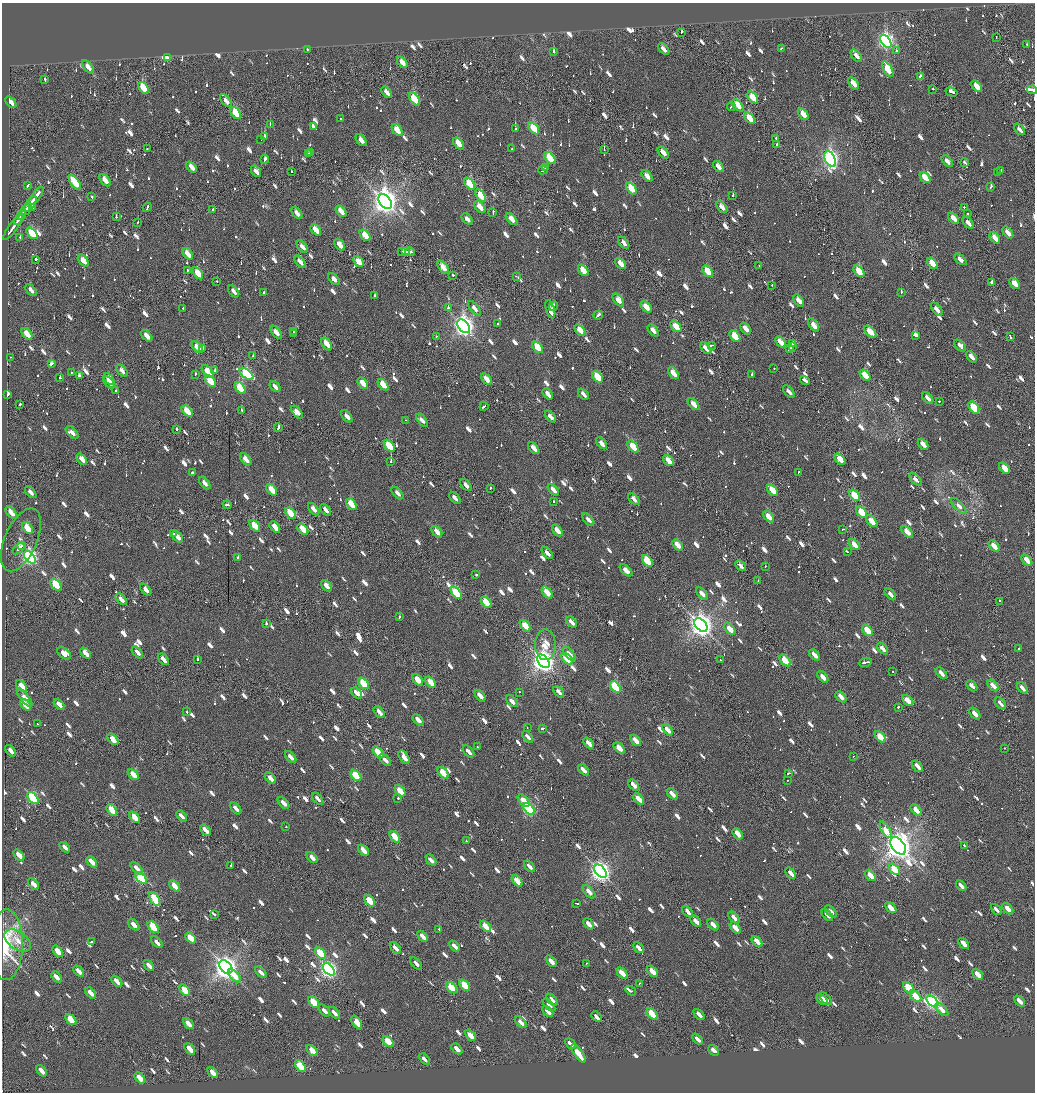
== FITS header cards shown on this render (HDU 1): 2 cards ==
NAXIS1  =                 2065
NAXIS2  =                 2180

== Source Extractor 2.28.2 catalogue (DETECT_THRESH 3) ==
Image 2065 x 2180 px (HDU 1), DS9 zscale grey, zoomed out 1/2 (1 PNG px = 2 x 2 image px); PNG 1037 x 1094 px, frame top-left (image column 1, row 2179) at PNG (2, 3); each listed source drawn as its Kron ellipse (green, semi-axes under 4 px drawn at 4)
Background -0.0137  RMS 0.29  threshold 0.881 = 3 sigma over >= 5 px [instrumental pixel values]
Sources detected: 1771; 44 cannot appear on this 1/2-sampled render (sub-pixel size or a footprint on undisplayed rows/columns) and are neither listed nor drawn; of the other 1727, the 500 brightest by FLUX_AUTO listed and drawn (1227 fainter detections omitted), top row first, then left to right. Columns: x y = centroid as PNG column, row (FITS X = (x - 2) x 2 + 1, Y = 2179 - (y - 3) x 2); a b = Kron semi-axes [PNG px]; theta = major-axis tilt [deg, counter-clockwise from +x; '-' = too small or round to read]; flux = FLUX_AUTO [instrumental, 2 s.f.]
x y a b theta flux
681 32 3 2 - 520
996 37 3 2 - 410
886 41 7 4 -51 19000
1027 44 3 2 - 530
782 48 3 2 - 540
307 49 2 2 - 400
664 49 7 3 -48 550
896 51 2 2 - 560
554 52 3 2 - 510
856 56 7 3 -49 410
167 57 4 3 - 1200
402 62 6 3 -51 880
88 67 8 3 -50 680
888 69 8 3 -60 2300
920 77 3 2 - 1100
45 80 4 2 - 860
853 83 7 3 -52 860
977 86 6 3 -49 1200
143 88 7 3 -53 2500
933 89 2 2 - 450
1032 90 5 2 - 990
387 92 7 3 -51 770
951 92 6 2 -27 1100
753 97 7 3 -52 2200
414 99 7 4 -53 3500
226 101 7 3 -50 560
11 102 7 3 -50 590
738 105 7 3 -45 1500
731 107 4 2 - 650
235 113 7 3 -54 2400
803 114 7 3 -52 1300
341 118 2 2 - 880
749 118 6 3 -52 2000
270 124 2 2 - 460
313 126 3 2 - 750
515 128 2 2 - 410
534 128 7 3 -52 2700
1020 129 7 3 -50 410
397 130 7 3 -52 1400
264 137 4 2 - 570
776 138 2 1 - 530
261 140 2 2 - 1400
361 140 7 3 -51 590
458 143 7 3 -52 1600
777 145 2 2 - 410
147 148 2 2 - 410
512 149 2 1 - 570
604 150 3 2 - 910
663 152 7 3 -51 770
311 153 3 2 - 420
308 154 2 2 - 630
550 158 7 3 -51 3400
265 159 4 2 - 610
830 159 8 5 -61 23000
947 161 7 3 -48 540
965 163 4 2 - 570
718 166 6 3 -50 730
191 167 6 3 -49 770
546 168 2 2 - 410
543 170 5 1 - 1100
256 171 6 3 -51 590
1001 171 4 2 - 1200
291 172 2 1 - 520
998 173 2 1 - 480
647 176 7 3 -50 570
925 177 6 3 -49 1500
105 180 7 3 -51 980
75 183 8 3 -53 3100
470 184 7 3 -52 3300
28 185 3 2 - 700
991 187 3 2 - 420
631 188 7 3 -52 2200
36 195 11 2 54 3300
481 195 7 4 -54 2200
733 195 2 2 - 630
92 197 2 2 - 880
385 202 8 5 -53 75000
30 204 9 2 54 3300
147 207 5 2 - 560
480 207 7 3 -50 1200
722 207 7 3 -48 610
964 207 2 2 - 640
33 208 3 2 - 1000
26 209 6 2 55 3000
213 210 3 2 - 730
341 211 6 3 -50 980
493 212 4 2 - 650
297 213 7 3 -49 540
967 213 2 1 - 400
22 215 5 2 - 3300
116 217 2 2 - 500
954 218 7 3 -49 810
467 219 7 3 -47 450
511 219 7 3 -48 860
19 220 6 2 54 2700
138 222 2 1 - 640
968 223 7 3 -49 660
13 227 15 2 54 5400
316 230 6 3 -48 1100
32 233 7 3 -50 2700
1008 233 7 3 -52 720
365 235 7 3 -51 1600
20 237 2 2 - 920
995 238 6 3 -49 920
624 243 7 3 -50 410
339 245 6 3 -50 950
302 247 7 3 -48 510
402 252 3 2 - 500
406 252 3 2 - 520
410 252 5 2 - 660
188 254 7 3 -50 1400
36 259 2 2 - 720
960 259 7 3 -41 590
83 261 7 3 -48 1000
358 261 6 3 -48 1400
300 262 7 3 -49 510
621 263 6 3 -47 850
932 263 6 3 -50 1800
759 266 2 2 - 720
443 267 7 3 -51 1200
583 270 6 3 -50 1700
187 271 3 2 - 530
708 271 7 3 -52 2400
859 271 7 3 -51 2300
198 273 7 3 -53 1800
453 275 2 2 - 690
516 276 2 1 - 570
334 279 7 3 -47 570
217 282 2 1 - 770
992 282 3 2 - 860
1015 283 6 3 -48 1200
772 285 2 1 - 410
31 290 7 3 -48 510
234 291 7 3 -49 430
901 292 2 2 - 650
264 293 2 2 - 480
374 296 3 2 - 450
618 300 7 4 -52 770
799 301 7 3 -49 750
554 306 5 2 - 680
646 307 7 3 -47 1100
183 308 2 2 - 520
448 308 2 2 - 1300
475 308 9 4 -50 460
550 309 9 3 -72 900
937 309 8 3 -51 500
598 315 5 2 - 830
498 324 2 2 - 540
814 325 7 3 -55 1100
464 326 8 5 -51 43000
676 326 7 3 -49 1500
746 329 7 3 -49 760
580 330 6 3 -50 1500
653 330 7 3 -49 620
293 331 3 2 - 460
276 332 8 3 -50 740
870 332 7 3 -46 1600
294 333 2 1 - 450
27 334 7 3 -49 1500
915 335 4 3 - 1800
147 336 7 3 -48 830
436 336 2 2 - 580
735 336 7 3 -50 2200
1010 337 4 2 - 760
780 342 6 3 -48 850
792 343 2 2 - 1000
327 344 7 3 -52 1200
712 345 3 2 - 590
792 346 2 1 - 810
960 346 7 2 -48 420
197 347 7 3 -49 990
537 347 7 3 -51 2300
706 348 7 3 -50 640
203 349 4 2 - 670
790 349 4 2 - 1200
253 356 3 2 - 940
10 357 2 1 - 610
971 357 6 3 -48 530
52 364 4 2 - 3000
774 368 2 2 - 520
122 371 7 3 -51 540
208 371 7 3 -47 1600
215 371 3 2 - 610
71 373 2 1 - 980
673 373 7 3 -50 920
195 374 3 2 - 400
246 374 8 4 -37 6100
752 374 2 2 - 830
865 375 6 3 -50 2000
79 376 3 2 - 460
597 377 7 3 -49 2300
60 378 2 2 - 880
109 379 7 3 -50 1300
486 379 6 3 -51 960
211 381 7 3 -49 2500
805 381 5 2 - 1200
109 382 7 2 -46 590
363 383 6 3 -49 1300
383 385 6 3 -50 1500
275 387 6 3 -47 460
240 388 7 3 -52 2700
116 391 2 2 - 720
789 391 7 3 -47 430
8 394 4 2 - 570
548 394 6 3 -49 580
584 394 6 2 -48 430
928 398 7 3 -48 500
939 401 2 2 - 1100
20 404 2 2 - 1400
694 404 7 3 -48 900
484 406 4 2 - 690
974 407 7 3 -50 3500
241 410 2 2 - 480
187 411 6 3 -49 1700
297 412 8 3 -47 500
347 416 7 3 -48 590
550 417 7 3 -48 510
406 420 2 2 - 400
422 420 8 3 -48 410
278 428 4 2 - 580
177 429 2 2 - 1600
72 433 8 3 -44 430
601 443 7 3 -48 540
923 444 6 3 -49 730
389 446 7 3 -50 3200
633 447 7 3 -50 2600
534 448 7 3 -48 730
82 459 6 3 -49 820
246 459 7 3 -50 960
840 459 7 3 -49 2100
668 461 6 3 -48 980
391 462 2 1 - 880
1005 468 6 3 -48 1400
192 472 2 2 - 1300
798 472 2 2 - 420
916 479 8 3 -48 440
205 483 7 3 -50 400
466 485 7 3 -48 570
490 488 2 2 - 1300
272 490 6 3 -49 1600
553 490 7 3 -49 670
773 490 7 3 -50 1700
31 492 7 3 -47 490
398 493 7 3 -48 400
855 495 7 3 -49 2800
455 498 7 3 -47 450
634 499 7 2 -46 430
553 501 2 2 - 430
351 504 7 3 -50 2200
227 505 4 2 - 840
959 506 10 4 -48 430
314 509 7 3 -50 570
326 510 7 3 -49 480
11 512 7 3 -50 1000
862 512 7 3 -49 3200
290 513 6 3 -51 2700
769 517 7 3 -48 1100
588 520 7 3 -47 410
872 521 7 3 -49 1300
255 526 6 3 -49 2200
275 527 6 3 -48 1000
28 528 7 3 -49 2000
303 529 7 3 -49 1900
843 529 2 2 - 410
557 530 7 3 -49 840
437 532 7 3 -49 770
907 532 7 3 -48 1000
173 534 3 2 - 590
178 537 6 3 -47 850
21 540 34 16 66 1000
854 544 7 3 -48 1100
21 545 2 1 - 420
677 545 6 3 -49 1200
994 546 6 3 -48 1100
19 549 7 2 45 1100
847 551 3 1 - 870
547 553 7 3 -50 510
30 557 7 4 -50 19000
238 557 2 2 - 590
1027 560 6 3 -48 1100
647 561 7 3 -49 3300
740 566 6 2 -47 410
765 566 2 2 - 760
626 570 7 4 -42 540
476 574 2 2 - 1200
758 581 2 1 - 900
56 584 7 3 -49 3600
326 586 7 3 -49 670
146 589 7 3 -46 580
547 592 7 3 -49 1500
456 593 7 3 -49 5000
702 594 7 3 -47 530
890 594 7 3 -48 400
121 599 7 3 -48 610
999 601 2 2 - 950
486 602 7 3 -49 2600
399 617 2 2 - 530
571 622 6 3 -48 670
266 624 2 2 - 1900
701 625 8 5 -49 62000
525 626 6 3 -49 1500
730 629 7 3 -48 1100
867 630 6 3 -47 2200
545 645 15 10 89 1100
882 648 7 3 -48 500
1019 649 2 1 - 540
137 652 7 3 -48 490
64 653 8 5 -35 870
85 653 6 3 -47 950
569 654 9 4 -48 590
814 655 6 3 -46 790
164 659 7 3 -47 530
197 659 2 2 - 730
567 659 7 3 -48 2100
720 660 2 2 - 630
785 660 7 3 -47 2500
543 661 8 5 -48 51000
865 662 6 2 11 1600
892 671 2 1 - 830
941 673 7 3 -47 530
823 677 7 3 -48 770
418 680 6 3 -50 1400
431 682 6 3 -49 1400
363 683 7 3 -48 3100
993 685 7 3 -47 760
22 686 7 3 -49 1600
972 686 6 2 -47 500
615 687 7 3 -49 5800
1022 688 6 2 -49 400
519 692 2 1 - 630
559 692 6 2 -47 490
356 693 6 3 -47 570
480 696 7 3 -48 870
841 697 6 2 -47 690
25 698 11 4 -52 530
908 700 6 3 -49 1500
512 701 7 3 -46 540
1000 703 7 2 -47 410
59 704 6 3 -48 600
26 705 6 3 -48 1700
899 707 2 2 - 930
187 712 2 2 - 960
379 712 7 3 -48 550
975 714 7 3 -47 820
418 720 6 3 -47 770
37 724 3 2 - 400
527 728 2 2 - 550
543 728 4 2 - 660
668 730 6 3 -48 940
528 737 7 3 -47 400
880 737 6 3 -47 1900
113 739 7 3 -49 1300
636 741 6 3 -48 970
589 743 6 2 -47 940
477 747 2 2 - 490
619 748 6 3 -47 1100
1004 748 2 1 - 650
11 751 6 3 -49 520
469 751 7 3 -47 550
378 752 6 3 -48 2800
853 756 2 2 - 420
291 757 7 3 -48 560
404 757 7 3 -56 870
385 760 7 3 -47 440
917 766 6 2 -48 700
583 770 7 3 -47 770
443 773 6 3 -48 2200
788 773 3 2 - 540
133 774 6 3 -47 1200
356 775 6 3 -47 2800
270 778 7 3 -47 700
788 780 2 1 - 780
634 785 6 3 -47 760
400 791 6 3 -47 1400
672 794 6 3 -48 680
33 798 7 4 -49 7200
398 798 2 2 - 780
318 799 7 3 -48 410
639 799 6 3 -47 1200
524 800 7 3 -44 1400
283 803 7 3 -46 660
236 808 7 3 -48 540
529 809 7 4 -47 8600
112 810 7 3 -48 2400
916 810 7 3 -47 1100
181 816 6 2 -47 490
135 817 6 3 -49 1400
286 827 2 2 - 440
205 830 6 3 -48 790
885 830 9 3 -60 1200
737 834 6 3 -48 1100
395 837 6 3 -49 2000
466 841 2 2 - 630
964 845 2 2 - 620
898 846 10 6 -53 92000
65 847 6 2 -46 400
363 850 6 3 -48 970
19 855 6 3 -48 930
312 857 7 3 -48 660
431 860 6 2 -47 470
92 862 6 3 -47 1200
231 866 2 1 - 1200
529 866 7 3 -47 470
137 868 7 3 -47 590
894 869 7 3 -49 2500
600 871 7 4 -49 41000
791 873 6 2 -48 770
870 875 6 3 -47 1200
141 878 7 3 -47 5600
517 881 6 3 -48 1600
33 884 7 3 -47 780
175 886 7 3 -48 1100
961 886 6 2 -47 500
589 892 8 3 -47 600
155 899 8 3 -56 3300
369 901 6 3 -47 2800
577 903 3 2 - 850
891 908 6 3 -47 1200
996 909 6 2 -46 400
1008 909 6 2 -46 770
688 911 6 2 -48 490
831 911 7 3 -46 400
215 915 2 2 - 400
827 915 7 3 -49 480
734 918 7 3 -47 650
696 921 6 2 -47 580
589 924 6 2 -47 710
713 924 7 3 -47 710
134 925 7 3 -47 720
486 926 7 3 -47 1700
153 927 7 3 -49 3400
735 928 7 3 -47 1100
439 929 2 2 - 1500
423 936 6 2 -48 580
191 938 6 3 -47 1500
18 941 15 9 -35 750
757 941 6 2 -47 1200
92 942 3 2 - 430
157 942 7 3 -47 450
964 943 6 3 -47 950
6 945 35 16 89 3500
454 946 6 2 -47 490
638 947 6 2 -48 630
395 948 7 2 -48 550
58 951 6 3 -48 1800
321 953 7 3 -48 3500
551 961 6 2 -47 750
416 963 7 3 -47 400
586 963 2 1 - 550
149 965 6 2 -48 680
226 967 8 5 -48 63000
329 969 7 4 -47 22000
79 971 6 3 -46 780
652 971 6 3 -48 1200
261 972 7 3 -46 570
622 973 6 3 -47 1300
978 974 6 3 -46 1000
234 976 8 3 -47 1200
56 977 6 2 -48 730
117 981 6 3 -47 860
639 983 2 2 - 460
465 985 7 3 -48 2500
451 988 7 3 -47 3000
908 988 7 3 -48 3000
185 990 6 3 -48 2200
631 991 6 2 -32 600
91 993 6 3 -47 880
916 996 7 3 -48 1800
822 999 6 2 -47 1200
826 999 7 3 -47 550
552 1000 7 3 -47 580
932 1001 7 4 -44 19000
1020 1001 6 2 -47 820
314 1002 6 3 -47 2400
549 1005 8 3 -47 420
942 1009 8 3 -46 670
324 1011 7 3 -47 480
548 1011 6 3 -47 890
334 1013 7 3 -47 470
652 1014 6 3 -48 2500
699 1014 6 2 -46 700
596 1017 6 2 -47 470
71 1019 6 3 -47 2000
357 1022 7 4 -61 740
521 1022 7 3 -46 520
188 1023 6 3 -46 980
470 1035 6 2 -47 1100
698 1039 6 2 -47 500
388 1042 6 3 -47 2400
570 1043 6 2 -46 460
190 1049 6 3 -47 1400
457 1049 6 2 -46 620
312 1050 6 3 -48 1600
714 1050 6 2 -46 860
578 1053 11 3 -53 1900
424 1059 6 2 -47 400
300 1066 7 3 -49 3200
41 1071 7 3 -49 680
213 1073 6 3 -47 990
140 1078 6 3 -47 1400
At the frame edge (FLAGS 8, measured only in part): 1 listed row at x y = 1032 90
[1227 fainter detections neither listed nor drawn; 44 sub-pixel or undisplayed-footprint detections neither listed nor drawn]